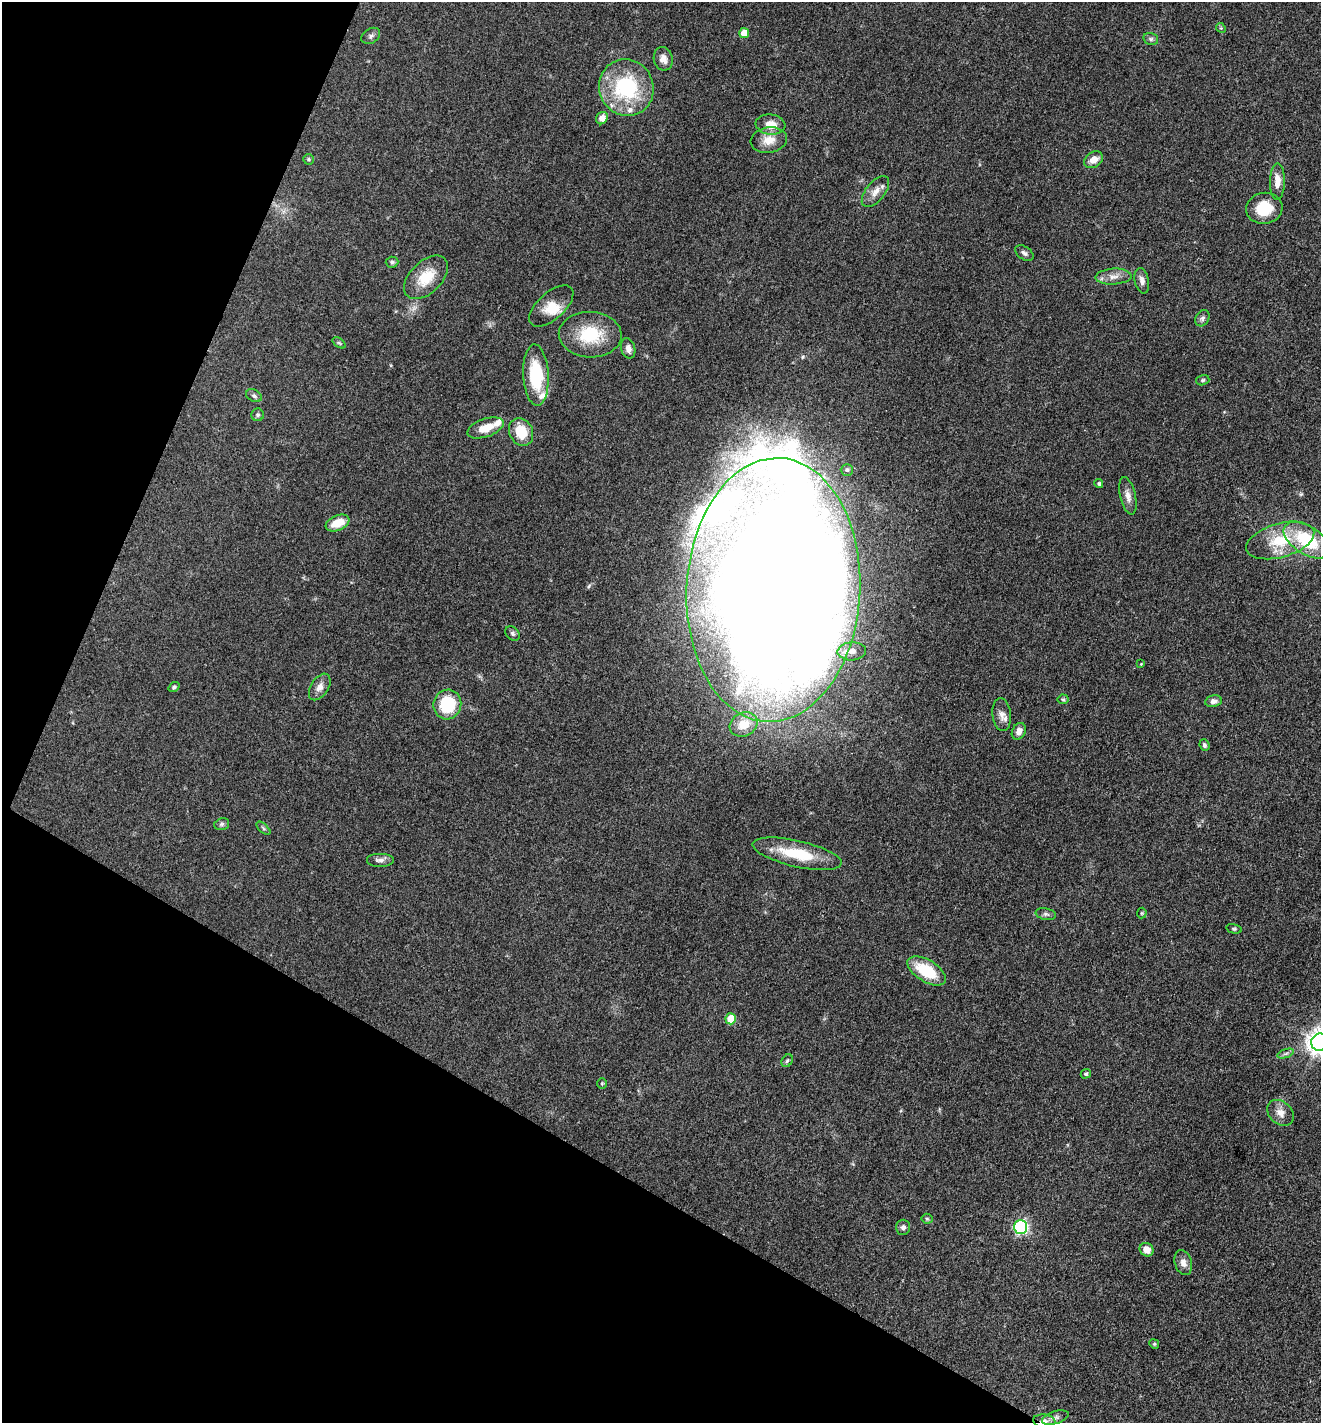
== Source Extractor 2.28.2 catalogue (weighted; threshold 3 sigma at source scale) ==
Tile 9 of 4 x 4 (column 1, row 3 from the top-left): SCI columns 280-1598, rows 1424-2844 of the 5697 x 5687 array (HDU 1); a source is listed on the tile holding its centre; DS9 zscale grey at full resolution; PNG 1323 x 1425 px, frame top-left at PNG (2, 2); each listed source drawn as its Kron ellipse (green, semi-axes under 4 px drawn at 4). Shown black and unused: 25% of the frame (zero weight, under 3 of 4 exposures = <1% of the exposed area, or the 3 px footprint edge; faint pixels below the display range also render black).
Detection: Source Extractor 2.28.2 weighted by HDU 2 'WHT'; one run over the whole footprint, this tile lists its part. Background 0.0853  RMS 0.0057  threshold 0.0257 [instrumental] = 3 sigma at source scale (4.5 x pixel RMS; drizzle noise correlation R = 1.50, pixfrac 1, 0.05/0.05 arcsec/px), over >= 5 px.
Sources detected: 79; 3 inside a brighter object's white glare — neither listed nor drawn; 4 inside a brighter listed object's ellipse — not listed separately; the other 72 listed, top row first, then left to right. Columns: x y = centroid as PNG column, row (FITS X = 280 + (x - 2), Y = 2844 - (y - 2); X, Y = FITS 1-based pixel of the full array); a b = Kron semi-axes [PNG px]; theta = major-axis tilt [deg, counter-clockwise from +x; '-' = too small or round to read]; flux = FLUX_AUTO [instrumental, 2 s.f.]
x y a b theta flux
1221 28 5 4 - 0.69
744 33 5 5 - 8.3
371 36 10 7 33 1.7
1151 39 7 6 - 1.4
663 59 12 9 -78 4.1
626 88 28 27 - 50
602 118 6 5 - 3.8
770 125 15 10 -7 7.4
769 140 18 13 9 8.2
309 159 5 5 - 0.94
1094 160 10 7 33 5
1277 181 18 7 89 5.8
875 191 18 9 52 5.2
1264 208 18 15 7 16
1024 253 10 6 -33 1.8
392 262 6 5 - 1.1
426 277 26 16 44 16
1113 277 18 8 3 4.7
1142 281 13 7 -78 3.2
551 306 27 13 42 10
1202 318 8 6 62 1.6
590 335 31 23 -3 25
339 343 7 4 -36 0.82
628 348 10 7 -76 3.3
536 375 30 12 -87 29
1203 380 7 5 17 0.97
254 396 8 6 -28 1.5
258 415 6 6 - 1.3
485 428 19 9 19 8.5
521 432 14 11 -64 14
847 470 6 6 - 1.1
1099 484 4 4 - 1.1
1128 496 19 7 -77 4.1
338 523 12 7 23 10
1280 540 35 17 16 23
1307 540 26 14 -32 33
773 590 132 87 87 2700
512 633 8 6 -46 1.4
852 651 14 9 3 4.5
1141 664 4 4 - 0.5
174 687 6 4 36 1.1
320 687 15 9 57 3.9
1063 699 5 5 - 0.76
1213 701 8 6 10 2.7
447 704 15 14 - 29
1002 715 16 9 -83 4
744 724 14 11 26 10
1019 731 8 6 61 3.4
1204 745 6 5 - 1.4
222 824 7 5 15 1.3
263 828 8 4 -42 1
797 854 45 13 -13 25
380 860 14 7 0 2.7
1142 913 5 5 - 0.64
1046 914 10 5 -11 1.5
1234 929 8 4 -13 0.86
927 971 21 11 -32 23
731 1019 5 5 - 15
1320 1042 9 8 - 560
1286 1053 9 4 19 1.3
787 1061 7 5 57 1
1086 1074 5 4 - 1.2
602 1083 5 4 - 0.66
1280 1113 15 11 -41 5.3
927 1219 5 5 - 0.93
903 1227 7 7 - 2
1021 1227 7 6 - 92
1147 1250 7 6 - 5.9
1183 1263 13 8 -73 3.5
1154 1344 5 4 - 0.72
1055 1418 14 6 17 2.5
1044 1421 11 7 -8 3.4
Overlapping masked pixels (flux is a lower limit): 1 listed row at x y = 1044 1421
Isophote crosses this tile's border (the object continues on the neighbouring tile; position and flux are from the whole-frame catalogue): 2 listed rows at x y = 1320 1042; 1044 1421